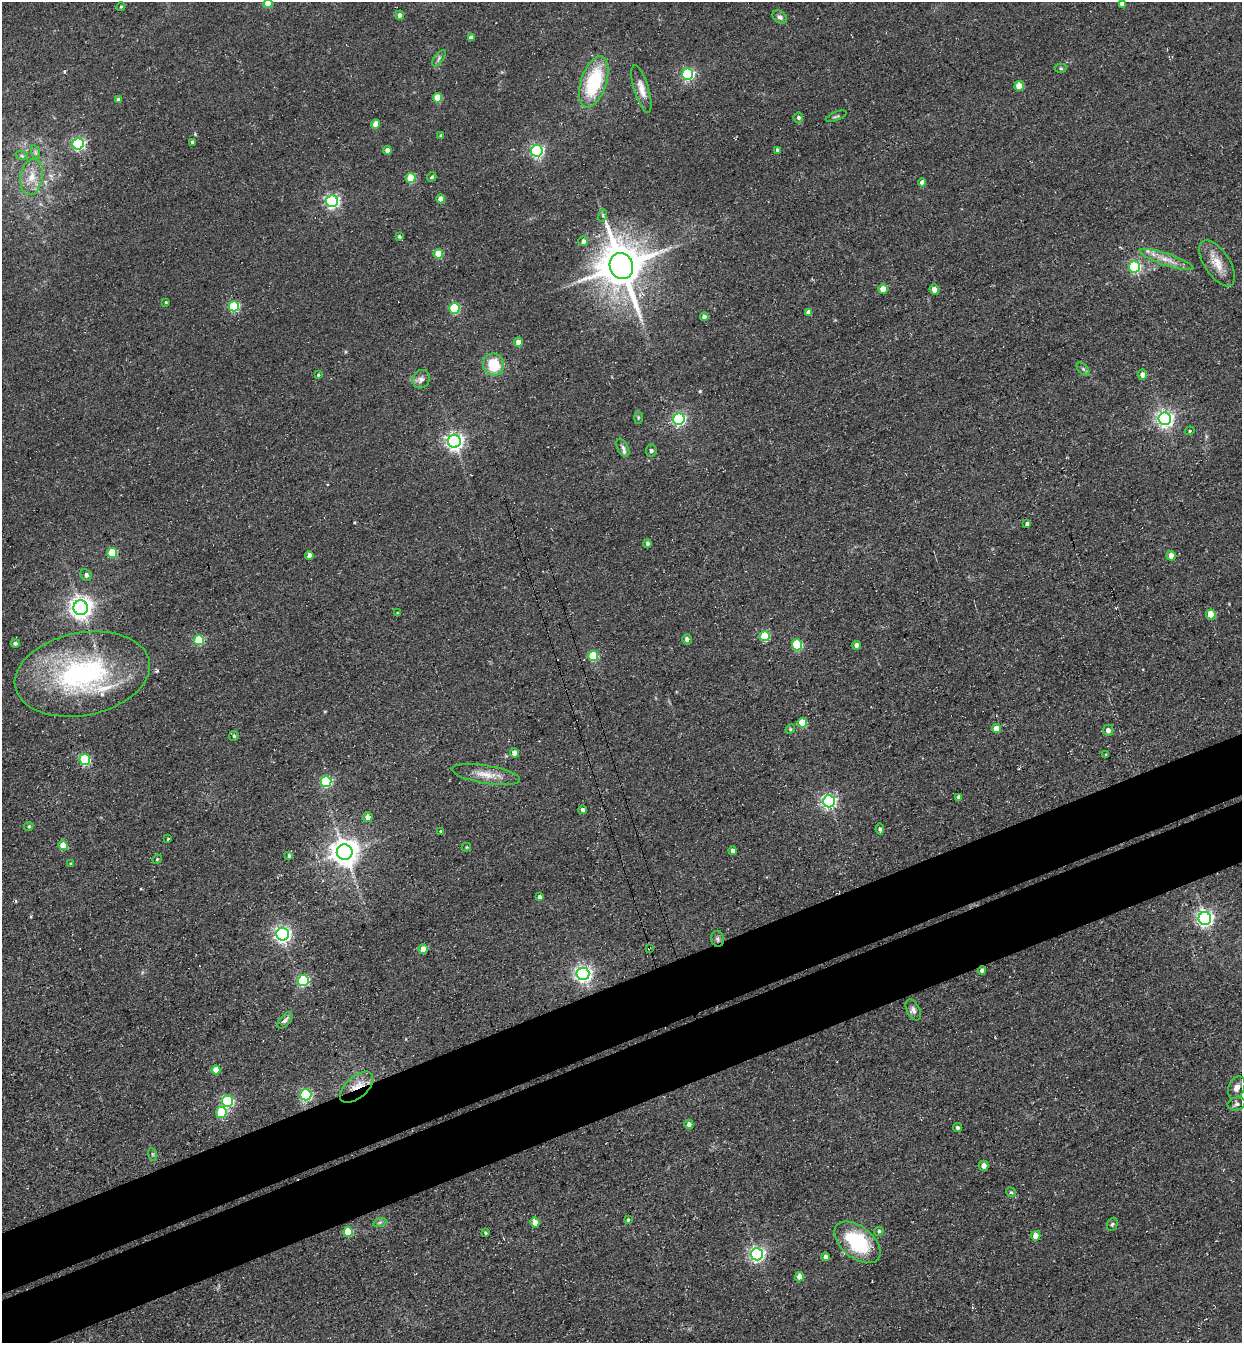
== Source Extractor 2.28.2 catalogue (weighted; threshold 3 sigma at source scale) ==
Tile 7 of 4 x 4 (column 3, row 2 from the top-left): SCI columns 2790-4029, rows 2747-4087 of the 5451 x 5491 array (HDU 1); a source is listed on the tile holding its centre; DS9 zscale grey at full resolution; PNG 1244 x 1345 px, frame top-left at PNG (2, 2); each listed source drawn as its Kron ellipse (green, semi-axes under 4 px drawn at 4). Shown black and unused: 9% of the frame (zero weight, under 3 of 4 exposures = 7% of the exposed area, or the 3 px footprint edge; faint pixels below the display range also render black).
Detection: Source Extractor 2.28.2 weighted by HDU 2 'WHT'; one run over the whole footprint, this tile lists its part. Background 0.0858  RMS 0.014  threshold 0.0635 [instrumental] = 3 sigma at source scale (4.5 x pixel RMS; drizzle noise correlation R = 1.50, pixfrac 1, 0.05/0.05 arcsec/px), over >= 5 px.
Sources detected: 139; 1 cosmic-ray / hot-pixel residue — neither listed nor drawn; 2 inside a brighter listed object's ellipse — not listed separately; the other 136 listed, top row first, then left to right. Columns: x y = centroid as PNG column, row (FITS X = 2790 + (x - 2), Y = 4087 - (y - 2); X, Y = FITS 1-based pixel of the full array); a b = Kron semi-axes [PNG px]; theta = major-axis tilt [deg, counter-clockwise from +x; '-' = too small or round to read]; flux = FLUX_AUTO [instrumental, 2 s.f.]
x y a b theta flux
268 3 5 4 - 34
1122 3 4 4 - 8
121 7 4 3 - 1.8
400 15 5 4 - 4.5
780 17 8 5 -34 4.2
471 38 4 4 - 6.9
439 58 9 4 55 3.5
1061 68 6 4 -4 2.3
688 74 6 5 - 210
594 82 26 12 71 100
1019 86 5 4 - 27
641 89 25 7 -74 17
437 98 5 4 - 34
118 99 4 4 - 3
836 116 11 3 21 2.2
798 118 5 5 - 2.9
376 124 4 4 - 23
441 136 4 3 - 2.8
192 142 4 3 - 2.8
78 144 5 5 - 240
387 150 4 4 - 8.4
777 150 4 3 - 4.1
537 151 6 5 - 280
35 152 7 4 -71 2.9
22 156 6 4 -19 2.3
32 177 18 11 81 21
432 177 5 4 - 2.5
411 178 5 4 - 49
922 182 4 4 - 7.4
441 199 4 4 - 17
332 201 6 6 - 300
603 215 6 4 73 1.9
399 237 4 4 - 2.7
583 241 5 5 - 6.8
438 254 5 4 - 33
1166 260 28 6 -18 17
1217 263 26 12 -57 23
621 266 13 11 -69 6300
1135 267 6 5 - 180
883 289 5 4 - 29
934 289 5 5 - 9.7
166 302 4 3 - 1.5
234 306 5 5 - 98
454 308 5 5 - 89
808 312 4 4 - 6.6
704 317 4 4 - 7.8
518 342 5 4 - 11
494 365 11 10 - 45
1083 369 7 4 -45 2.9
318 375 4 3 - 1.5
1142 375 5 4 - 8.6
421 379 9 8 - 7
638 418 6 3 90 1.9
679 419 6 5 - 260
1165 419 6 6 - 560
1190 431 5 4 - 1.9
454 441 6 6 - 550
623 448 10 5 -63 4
651 451 6 5 - 3.2
1027 524 4 4 - 4.7
647 543 4 4 - 3.5
112 553 5 5 - 58
309 555 4 4 - 7.7
1171 556 4 4 - 17
86 575 6 5 - 3.6
81 608 7 7 - 1100
397 613 3 3 - 1
1211 614 5 4 - 38
765 636 5 5 - 79
687 639 5 4 - 4.2
199 640 5 5 - 74
15 643 4 4 - 3.7
797 645 5 5 - 90
856 645 4 4 - 7.5
593 656 5 5 - 79
82 674 68 41 11 270
802 723 5 5 - 46
790 729 5 4 - 1.8
996 729 4 4 - 17
1108 730 5 5 - 5.3
234 736 5 5 - 2.4
514 753 4 4 - 12
1106 754 3 3 - 1.5
85 760 5 5 - 120
486 774 34 9 -9 23
326 781 5 5 - 160
958 797 4 3 - 3.4
829 801 6 6 - 340
583 810 4 4 - 4
368 817 5 5 - 9.8
29 826 5 4 - 2.3
880 829 5 4 - 3.1
441 831 3 3 - 1.9
168 839 3 3 - 3.6
63 845 5 4 - 28
466 847 5 4 - 1.6
732 851 4 4 - 5.8
345 852 8 8 - 1800
289 855 4 3 - 3
157 859 5 4 - 1.7
71 864 4 4 - 1.8
539 897 4 4 - 4.9
1205 919 6 6 - 490
282 934 6 6 - 460
718 939 8 6 -80 3.9
649 948 4 3 - 1.8
423 949 5 4 - 17
982 970 4 4 - 5.5
583 974 6 6 - 500
303 980 5 5 - 150
913 1010 11 6 -63 5.8
285 1020 10 5 48 4.9
216 1070 4 4 - 21
357 1087 20 11 41 23
1237 1088 12 8 66 8.7
306 1095 5 5 - 190
227 1101 6 5 - 170
1237 1104 9 6 12 3.8
221 1112 5 5 - 65
689 1124 5 4 - 6.8
957 1128 4 4 - 3.2
152 1154 6 4 -71 1.9
984 1166 5 5 - 8
1011 1192 5 4 - 2.5
628 1220 3 3 - 2.2
380 1222 7 4 19 2.4
535 1223 5 4 - 15
1112 1224 6 5 - 2.7
879 1231 5 4 - 2.6
348 1232 5 5 - 65
485 1233 3 3 - 1.6
1036 1236 5 4 - 16
857 1242 27 15 -39 100
757 1254 6 6 - 390
825 1257 4 4 - 5.5
799 1277 4 4 - 13
Overlapping masked pixels (flux is a lower limit): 4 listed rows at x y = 718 939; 649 948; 982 970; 357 1087
Isophote crosses this tile's border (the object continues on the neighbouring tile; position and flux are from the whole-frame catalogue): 2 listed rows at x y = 268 3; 1122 3